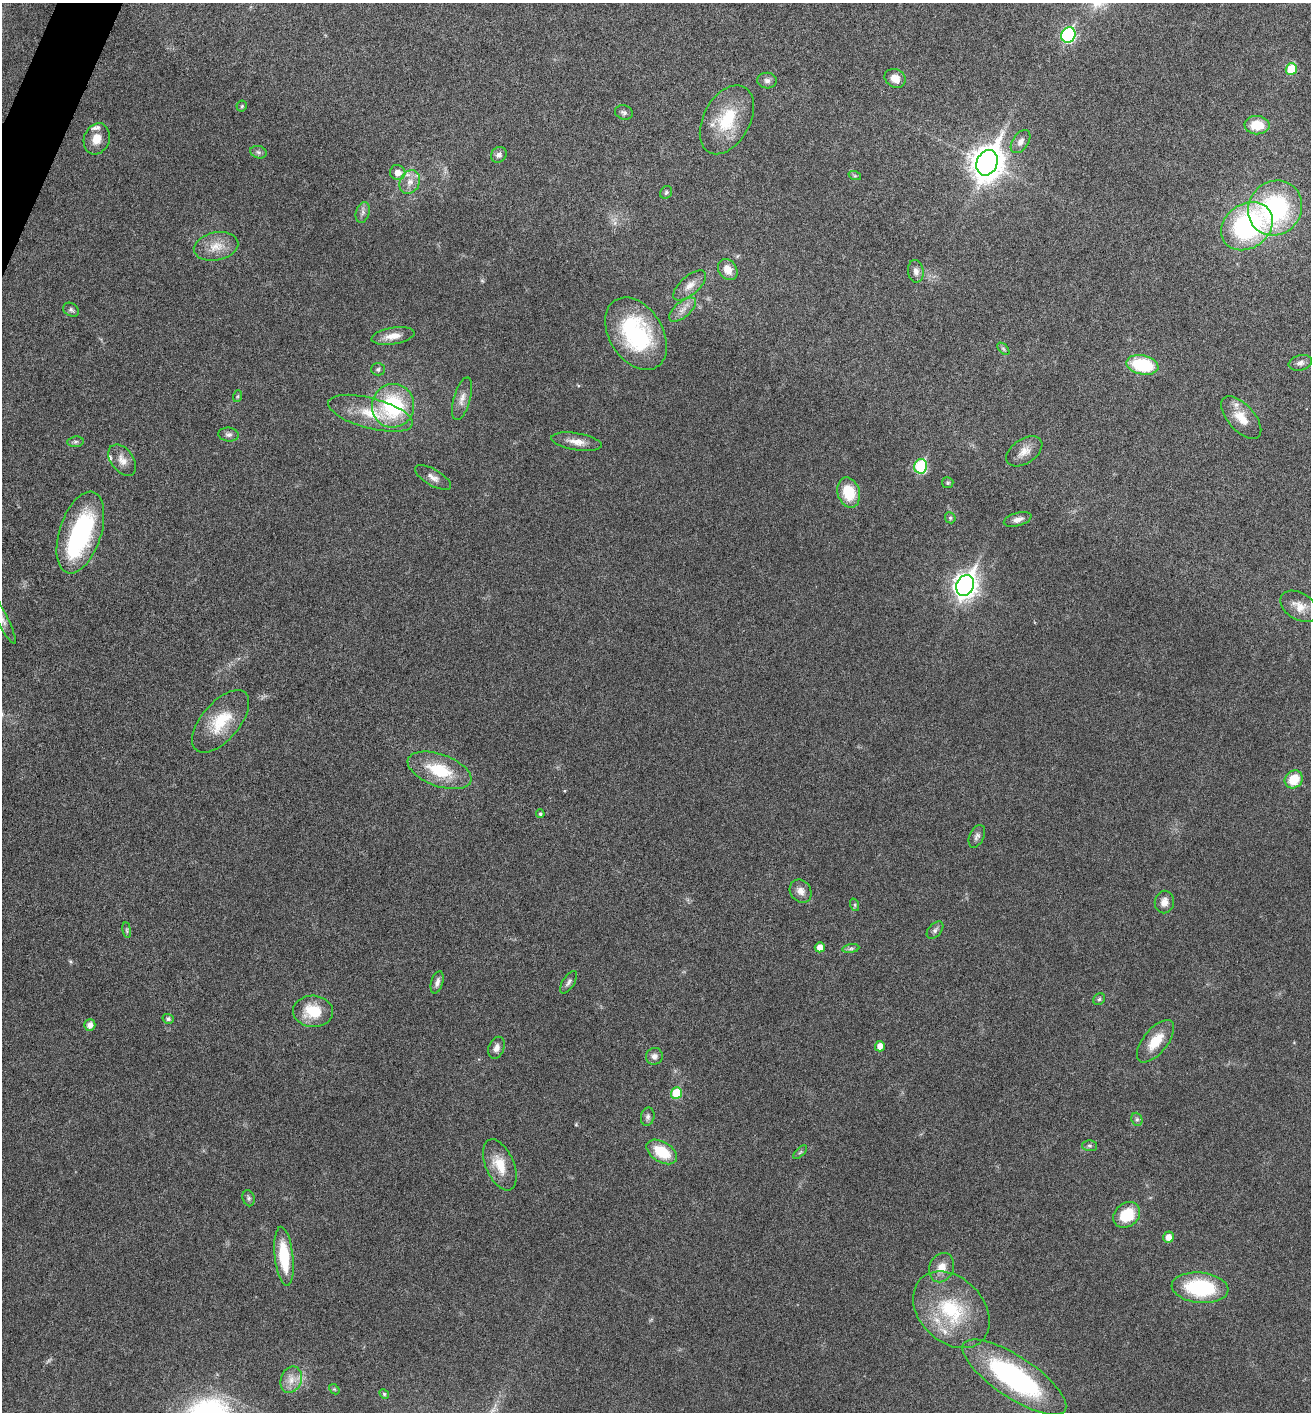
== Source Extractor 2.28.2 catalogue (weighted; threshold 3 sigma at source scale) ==
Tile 11 of 4 x 4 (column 3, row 3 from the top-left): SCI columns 2767-4075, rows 1423-2832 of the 5668 x 5660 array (HDU 1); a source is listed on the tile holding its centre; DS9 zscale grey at full resolution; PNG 1313 x 1414 px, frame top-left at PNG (2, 3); each listed source drawn as its Kron ellipse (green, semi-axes under 4 px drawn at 4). Shown black and unused: <1% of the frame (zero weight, under 5 of 9 exposures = <1% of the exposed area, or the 3 px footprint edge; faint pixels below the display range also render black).
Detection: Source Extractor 2.28.2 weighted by HDU 2 'WHT'; one run over the whole footprint, this tile lists its part. Background 0.027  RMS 0.0026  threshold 0.0105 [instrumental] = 3 sigma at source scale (4.09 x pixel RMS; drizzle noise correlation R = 1.36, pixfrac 0.8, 0.05/0.05 arcsec/px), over >= 5 px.
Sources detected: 98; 1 too faint to see at this stretch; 1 inside a brighter object's white glare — neither listed nor drawn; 4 inside a brighter listed object's ellipse — not listed separately; the other 92 listed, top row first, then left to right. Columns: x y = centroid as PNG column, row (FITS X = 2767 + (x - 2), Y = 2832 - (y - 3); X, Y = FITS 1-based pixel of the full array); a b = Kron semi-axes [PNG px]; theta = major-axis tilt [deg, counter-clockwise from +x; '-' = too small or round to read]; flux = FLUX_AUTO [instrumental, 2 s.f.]
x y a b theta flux
1068 35 8 7 - 33
1291 69 6 5 - 6.8
895 78 11 9 -30 2.3
767 81 10 8 -2 0.93
242 106 5 5 - 0.37
624 112 9 7 -17 0.67
727 120 37 23 61 12
1257 125 12 9 -2 5.2
97 139 16 12 70 3
1021 142 13 8 56 1.4
258 152 8 6 -17 0.66
499 155 8 7 - 0.97
987 163 13 10 66 410
398 172 8 7 - 2.2
855 176 6 4 -18 0.33
410 182 12 10 61 2.2
666 192 7 5 57 0.45
1275 208 28 26 50 34
363 212 10 6 74 0.9
1247 226 28 22 35 37
216 246 22 14 12 4
728 269 11 9 -55 2.6
916 271 11 8 -82 1.3
690 285 20 9 41 2.1
71 310 8 6 -34 0.58
683 310 16 7 40 1.8
636 334 39 26 -58 26
393 336 22 8 9 2.7
1003 349 7 4 -45 0.48
1300 363 12 7 14 0.98
1142 365 16 9 -12 14
378 369 7 6 - 0.52
238 396 6 4 70 0.29
462 399 22 8 74 2
393 406 22 21 - 21
370 413 44 15 -15 8.8
1241 418 26 13 -48 4.6
229 434 10 7 -6 0.85
75 442 8 5 6 0.54
576 442 25 8 -9 2.6
1024 451 20 12 34 2.6
122 460 18 11 -54 2.3
921 466 7 6 - 22
433 477 20 8 -30 1.6
948 483 6 5 - 0.37
849 493 15 11 -74 7.4
950 518 6 5 - 0.33
1018 519 14 6 16 1.3
80 532 42 21 72 30
965 585 11 8 66 170
1299 606 20 13 -31 2.8
2 618 28 5 -63 2
221 721 38 19 49 8.9
440 770 33 16 -20 10
1294 779 9 8 - 5.4
540 814 4 4 - 0.38
977 836 12 7 65 0.89
801 891 12 10 -52 1.8
1164 902 11 9 79 1.9
855 905 6 4 -72 0.38
127 930 8 4 -82 0.39
935 930 10 6 47 0.74
820 947 5 5 - 1.9
851 949 8 4 9 0.58
437 982 11 6 73 1.1
569 982 13 6 57 0.79
1099 999 6 5 - 0.43
313 1011 20 15 -4 7.4
168 1019 5 5 - 0.58
90 1025 5 5 - 1.5
1155 1041 25 12 51 5.4
880 1046 5 5 - 1.7
496 1048 11 7 69 1.4
654 1056 8 8 - 1.1
676 1093 6 5 - 7.4
648 1117 9 6 78 0.78
1137 1119 7 5 -69 0.48
1089 1146 7 5 -3 0.5
662 1152 17 10 -31 7.7
800 1152 9 3 45 0.35
500 1165 27 14 -66 5.4
249 1198 8 6 -74 0.55
1127 1215 14 11 39 7.4
1168 1237 5 5 - 1.8
284 1256 29 9 -84 10
942 1268 15 12 66 3
1200 1288 28 15 -5 19
951 1310 44 32 -46 18
1014 1377 61 20 -34 44
291 1380 13 10 69 2.3
334 1389 6 4 -42 0.31
384 1394 5 4 - 0.3
Isophote crosses this tile's border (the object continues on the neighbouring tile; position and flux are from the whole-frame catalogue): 1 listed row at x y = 2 618